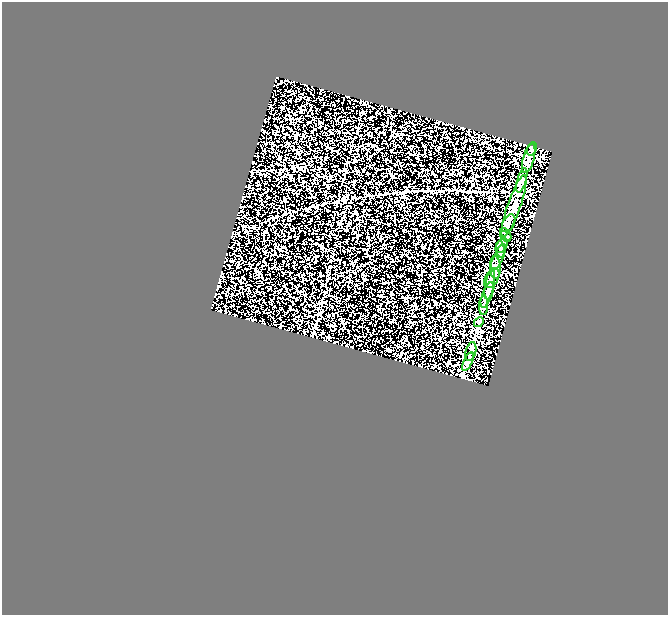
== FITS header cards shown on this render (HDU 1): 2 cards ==
NAXIS1  =                  666
NAXIS2  =                  613

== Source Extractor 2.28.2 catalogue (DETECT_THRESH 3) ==
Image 666 x 613 px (HDU 1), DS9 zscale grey, 1 PNG px = 1 image px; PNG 670 x 617 px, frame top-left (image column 1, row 613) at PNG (2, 2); each listed source drawn as its Kron ellipse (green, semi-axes under 4 px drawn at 4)
Background 0.195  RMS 0.31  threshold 0.941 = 3 sigma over >= 5 px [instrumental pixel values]
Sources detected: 17; all 17 listed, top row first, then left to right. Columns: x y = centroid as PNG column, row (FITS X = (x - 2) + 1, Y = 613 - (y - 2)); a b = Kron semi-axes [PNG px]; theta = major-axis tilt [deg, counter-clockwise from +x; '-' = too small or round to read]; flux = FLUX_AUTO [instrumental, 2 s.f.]
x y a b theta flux
532 149 7 4 69 39
529 159 15 5 74 100
522 180 13 4 74 90
514 206 33 6 71 270
509 223 9 6 63 73
506 235 7 5 -60 41
502 246 8 5 60 52
500 249 8 4 -84 53
498 257 14 5 66 81
495 267 11 5 -87 71
492 278 11 6 62 81
490 285 15 4 79 88
487 295 13 5 70 83
483 306 9 4 89 61
479 322 5 4 - 26
471 352 9 5 75 56
468 362 10 4 64 56